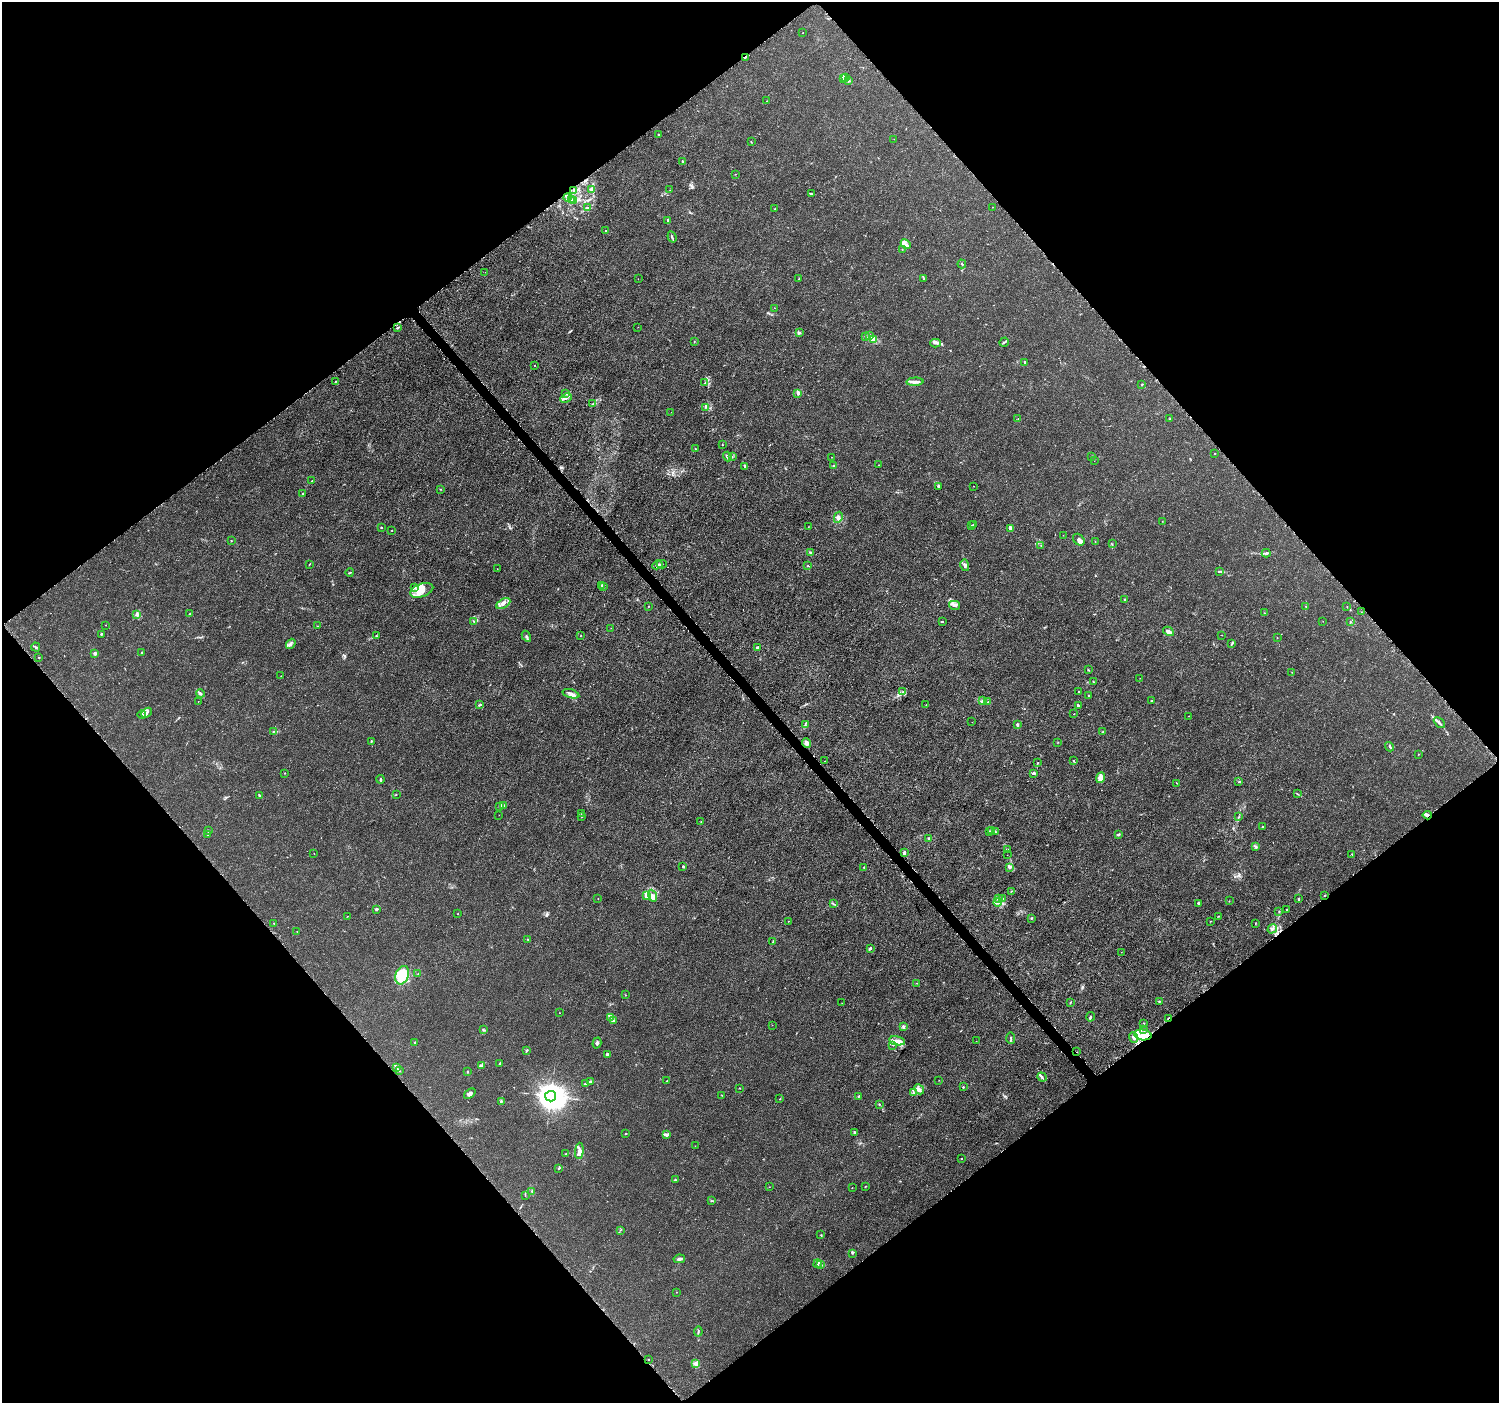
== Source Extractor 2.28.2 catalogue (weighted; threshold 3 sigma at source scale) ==
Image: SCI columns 22-6008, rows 164-5765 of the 6038 x 5992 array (HDU 1 of 3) = the unmasked area's bounding box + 8 px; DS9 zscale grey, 4 x 4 block average (1 PNG px = mean of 4 x 4 image px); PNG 1501 x 1405 px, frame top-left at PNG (2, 2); each listed source drawn as its Kron ellipse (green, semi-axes under 4 px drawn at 4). Shown black and unused: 50% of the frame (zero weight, under 3 of 5 exposures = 2% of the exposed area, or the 3 px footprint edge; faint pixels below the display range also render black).
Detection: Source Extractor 2.28.2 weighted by HDU 2 'WHT'. Background 0.00153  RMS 7.0e-04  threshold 0.00316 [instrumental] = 3 sigma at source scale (4.5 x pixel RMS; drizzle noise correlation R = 1.50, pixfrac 1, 0.0396/0.0396 arcsec/px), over >= 5 px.
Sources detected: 363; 8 cosmic-ray / hot-pixel residue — neither listed nor drawn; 8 coinciding with a brighter row at this scale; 45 inside a brighter listed object's ellipse — not listed separately; the other 302 listed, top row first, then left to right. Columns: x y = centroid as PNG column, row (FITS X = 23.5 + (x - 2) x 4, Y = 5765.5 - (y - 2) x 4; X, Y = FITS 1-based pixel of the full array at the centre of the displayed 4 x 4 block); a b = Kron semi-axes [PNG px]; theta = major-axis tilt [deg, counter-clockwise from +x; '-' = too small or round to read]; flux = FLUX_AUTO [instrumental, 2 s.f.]
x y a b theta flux
803 33 2 2 - 0.1
745 57 2 2 - 0.73
845 77 2 2 - 0.37
844 79 3 2 - 0.37
849 81 3 2 - 0.46
766 101 2 2 - 0.14
659 135 2 2 - 0.25
894 139 2 2 - 0.091
751 142 2 2 - 0.21
683 162 3 2 - 0.4
735 174 2 2 - 0.17
592 190 2 2 - 0.26
670 190 2 2 - 0.072
573 191 2 2 - 0.12
811 194 4 2 - 0.34
567 197 4 3 - 1.1
571 200 2 2 - 0.32
574 201 3 2 - 0.42
992 207 2 2 - 0.11
587 208 3 2 - 0.51
775 209 2 2 - 0.2
667 220 2 2 - 0.2
606 230 2 2 - 0.24
672 237 5 2 - 0.57
906 244 5 3 - 1.2
902 250 2 2 - 0.084
962 264 4 2 - 0.39
485 272 2 2 - 0.11
799 278 3 2 - 0.34
924 278 3 2 - 0.37
638 279 2 2 - 0.083
775 308 2 2 - 0.12
638 327 2 2 - 0.091
398 328 3 2 - 0.58
799 332 2 2 - 0.35
870 335 4 3 - 0.87
865 336 2 2 - 0.29
873 340 4 3 - 0.84
694 341 2 2 - 0.16
1004 342 5 2 - 0.44
936 343 5 2 - 0.84
1025 362 3 2 - 0.55
534 365 2 2 - 0.12
335 381 2 2 - 0.15
915 382 8 4 3 1.8
705 383 2 2 - 0.28
1142 384 2 2 - 0.2
565 394 2 2 - 0.29
798 394 3 3 - 0.97
566 398 6 3 28 1.2
592 404 3 2 - 0.31
705 407 3 2 - 0.45
671 412 2 2 - 0.095
1018 419 2 2 - 0.09
1169 419 2 2 - 0.32
722 445 2 2 - 0.2
695 449 2 2 - 0.2
1215 453 2 2 - 0.17
732 456 2 2 - 0.21
1092 456 2 2 - 0.29
727 457 5 3 - 1.1
831 457 2 2 - 0.078
1094 461 2 2 - 0.076
878 465 2 2 - 0.17
745 466 4 3 - 0.72
834 466 2 2 - 0.48
312 481 2 2 - 0.11
938 486 3 2 - 0.96
974 486 2 2 - 0.094
440 489 2 2 - 0.21
303 493 2 2 - 0.21
838 517 6 4 63 1.4
1162 521 2 2 - 0.11
974 524 3 2 - 0.48
971 526 3 2 - 0.45
808 527 2 2 - 0.13
382 528 2 2 - 0.22
1010 529 2 2 - 1.4
392 530 2 2 - 0.15
1063 535 2 2 - 0.07
1079 540 6 5 - 1.4
231 541 2 2 - 0.21
1095 542 2 2 - 0.11
1112 544 2 2 - 0.15
1041 545 2 2 - 0.1
810 552 4 2 - 0.42
1266 553 4 2 - 0.89
310 564 2 2 - 0.24
662 564 5 2 - 0.4
657 565 5 3 - 0.84
965 565 6 4 -74 1.2
807 566 2 2 - 0.21
497 569 2 2 - 0.14
1220 571 4 2 - 0.43
350 573 4 2 - 0.3
602 585 2 2 - 0.39
414 587 3 2 - 0.41
603 587 2 2 - 0.23
422 590 12 6 19 5.9
1124 600 3 2 - 0.44
503 604 8 4 29 2.6
954 605 6 4 -14 1.3
649 606 2 2 - 0.17
1306 606 2 2 - 0.22
1347 606 2 2 - 0.094
1361 612 2 2 - 0.066
189 613 3 2 - 0.2
1264 613 2 2 - 0.2
137 614 4 3 - 0.83
474 621 2 2 - 0.23
1323 621 2 2 - 0.061
942 622 3 2 - 0.39
1350 622 2 2 - 0.21
106 625 2 2 - 0.093
317 626 3 2 - 0.15
611 628 2 2 - 0.087
1168 631 6 3 -29 1.9
101 634 2 2 - 0.52
581 635 2 2 - 0.14
1222 635 2 2 - 0.14
376 636 3 2 - 0.25
526 636 6 2 -60 0.57
1277 638 2 2 - 0.11
291 644 5 3 - 0.83
1232 644 3 2 - 0.17
36 647 5 2 - 0.57
757 648 3 2 - 1.1
142 652 2 2 - 0.29
95 653 2 2 - 1.8
39 657 2 2 - 0.23
1088 670 3 2 - 0.23
1292 672 2 2 - 0.097
281 676 2 2 - 0.11
1140 678 2 2 - 0.13
1093 681 3 2 - 0.21
903 691 2 2 - 0.16
1078 692 2 2 - 0.32
200 693 4 2 - 1.2
571 694 8 3 -16 1.6
1089 696 2 2 - 0.5
198 701 2 2 - 0.13
982 701 3 2 - 0.42
1152 701 2 2 - 0.22
988 702 3 2 - 0.37
479 705 4 2 - 0.47
926 705 2 2 - 0.16
1078 706 3 2 - 0.86
147 713 6 2 38 1.2
142 714 4 2 - 0.66
1074 714 2 2 - 0.14
1189 716 2 2 - 0.092
972 722 2 2 - 0.13
1439 723 6 2 -46 1
1017 724 4 2 - 0.66
805 725 2 2 - 0.16
273 731 4 2 - 0.44
1103 732 2 2 - 0.25
371 741 2 2 - 0.44
1058 742 2 2 - 0.16
806 743 4 3 - 2.1
1390 747 5 2 - 0.56
1418 754 2 2 - 0.14
1073 760 2 2 - 0.24
825 761 2 2 - 0.1
1038 763 2 2 - 0.25
285 773 2 2 - 0.2
1034 773 3 2 - 0.98
1101 778 5 4 - 3.7
380 779 4 2 - 0.45
1239 782 4 2 - 0.49
1177 783 2 2 - 0.16
396 794 2 2 - 0.23
1298 794 3 2 - 0.26
259 795 3 2 - 0.26
504 805 3 3 - 0.48
500 806 2 2 - 0.26
581 813 2 2 - 0.093
499 815 2 2 - 0.11
1427 815 4 2 - 0.84
582 817 2 2 - 0.2
1239 817 3 2 - 0.39
701 822 2 2 - 0.16
1262 827 2 2 - 0.2
208 830 2 2 - 0.22
989 831 2 2 - 0.27
992 831 4 2 - 0.46
995 832 3 2 - 0.45
208 834 4 2 - 0.61
1118 834 3 2 - 0.86
929 838 3 3 - 0.49
1256 847 3 2 - 0.42
1007 849 3 2 - 0.2
904 852 4 2 - 1.1
314 853 2 2 - 0.12
1352 854 3 2 - 0.14
1007 855 2 2 - 0.071
683 866 3 2 - 0.42
864 867 2 2 - 0.18
1009 867 4 2 - 0.93
1011 891 2 2 - 0.18
646 895 4 2 - 3.5
1325 895 3 2 - 0.26
652 896 6 3 -71 1.5
598 898 2 2 - 0.11
998 898 3 2 - 0.46
1002 898 4 2 - 0.48
1299 899 3 2 - 0.47
1229 901 2 2 - 0.15
998 902 4 3 - 1.4
1198 903 2 2 - 0.68
833 904 2 2 - 0.18
376 909 2 2 - 0.98
1286 909 2 2 - 0.16
1279 911 2 2 - 0.23
457 914 2 2 - 0.23
347 916 2 2 - 0.14
1218 916 3 2 - 0.19
1031 919 2 2 - 0.19
1211 921 2 2 - 0.18
788 922 2 2 - 0.086
274 923 2 2 - 0.26
1255 923 2 2 - 0.18
1272 929 5 3 - 1.1
297 932 2 2 - 0.11
528 939 2 2 - 0.32
773 942 2 2 - 0.14
870 948 3 2 - 1
1121 952 2 2 - 0.078
418 974 2 2 - 0.089
402 975 9 6 69 15
917 983 2 2 - 0.14
625 995 2 2 - 0.23
1159 1001 2 2 - 0.2
1070 1002 3 2 - 0.33
842 1003 2 2 - 0.096
559 1013 2 2 - 0.1
610 1017 2 2 - 0.13
1090 1017 5 2 - 0.44
1168 1018 3 2 - 0.49
613 1020 2 2 - 0.33
1144 1023 2 2 - 0.22
772 1025 2 2 - 0.094
903 1027 4 3 - 0.71
483 1030 3 2 - 0.3
1143 1030 3 3 - 0.66
1143 1035 9 5 -9 4
1011 1038 6 2 -87 0.57
1134 1038 5 3 - 1
897 1041 8 4 -12 2.1
976 1041 2 2 - 0.083
415 1042 3 2 - 0.32
597 1043 5 2 - 0.72
893 1045 2 2 - 0.2
527 1050 2 2 - 0.27
1077 1052 2 2 - 0.093
607 1054 4 3 - 0.89
500 1063 3 2 - 0.25
481 1066 2 2 - 0.21
396 1067 4 3 - 0.68
399 1071 2 2 - 0.18
468 1072 3 2 - 0.28
1042 1077 5 3 - 0.8
939 1080 2 2 - 0.067
591 1081 2 2 - 0.56
667 1081 2 2 - 0.22
585 1083 3 2 - 0.37
963 1087 2 2 - 0.67
739 1088 2 2 - 0.15
919 1089 5 4 - 1.8
913 1093 3 2 - 0.59
470 1094 6 3 39 1.4
722 1095 2 2 - 0.19
551 1096 5 5 - 970
859 1096 3 2 - 0.34
780 1099 2 2 - 0.27
501 1101 3 2 - 0.41
879 1104 2 2 - 0.27
855 1132 2 2 - 0.71
626 1134 2 2 - 0.38
667 1135 3 3 - 1.1
695 1146 2 2 - 0.058
579 1151 8 4 85 1.9
566 1154 2 2 - 0.17
961 1159 2 2 - 0.18
559 1168 3 2 - 0.44
675 1179 2 2 - 0.27
865 1186 2 2 - 0.27
769 1187 2 2 - 0.13
852 1188 2 2 - 0.11
532 1191 3 2 - 0.31
525 1196 2 2 - 0.12
712 1201 2 2 - 0.14
620 1230 2 2 - 0.16
821 1235 2 2 - 0.19
852 1253 2 2 - 0.2
679 1259 6 2 11 1.2
818 1264 4 3 - 0.84
821 1264 2 2 - 0.4
676 1292 2 2 - 0.11
698 1332 5 2 - 0.47
649 1359 2 2 - 0.6
695 1363 4 4 - 1
Overlapping masked pixels (flux is a lower limit): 5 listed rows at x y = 745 57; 1427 815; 1272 929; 1168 1018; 1077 1052
Diffuse or blended objects may show on this block-average render without a row.